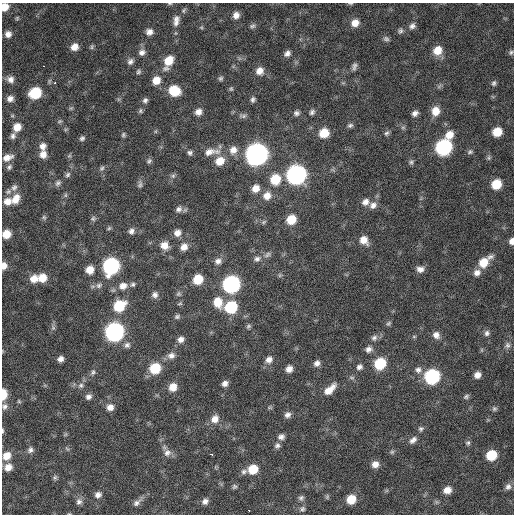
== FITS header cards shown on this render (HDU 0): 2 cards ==
NAXIS1  =                  512 / Axis length
NAXIS2  =                  512 / Axis length

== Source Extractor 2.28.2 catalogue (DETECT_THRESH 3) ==
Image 512 x 512 px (HDU 0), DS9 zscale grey, 1 PNG px = 1 image px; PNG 516 x 516 px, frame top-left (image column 1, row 512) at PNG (2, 3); no overlay
Background 361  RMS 20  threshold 59.5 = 3 sigma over >= 5 px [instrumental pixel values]
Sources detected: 195; all 195 listed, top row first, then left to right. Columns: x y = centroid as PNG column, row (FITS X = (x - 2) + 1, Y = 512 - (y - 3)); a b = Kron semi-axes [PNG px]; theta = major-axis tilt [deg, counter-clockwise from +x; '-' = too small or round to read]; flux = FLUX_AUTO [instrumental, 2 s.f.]
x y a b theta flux
350 3 7 3 0 1500
5 7 8 7 - 15000
236 15 8 7 - 7900
17 18 6 5 - 2000
176 19 10 8 30 6300
176 23 8 7 - 5000
355 23 9 8 - 12000
252 26 8 6 10 3200
412 26 9 7 39 5300
201 27 6 4 -19 1700
400 31 8 6 62 3300
149 32 8 7 - 7000
8 34 8 8 - 7900
386 39 8 6 -20 3300
74 47 8 7 - 11000
92 47 8 5 72 2200
437 50 10 9 - 18000
142 52 9 8 - 6200
511 52 7 6 - 3000
287 53 8 6 42 5600
130 61 8 7 - 5000
168 61 15 8 66 24000
44 66 3 2 - 2400
354 66 10 5 75 4300
260 71 9 9 - 11000
138 72 7 6 - 2800
220 78 6 6 - 2600
10 79 8 8 - 6600
156 80 9 8 - 15000
55 83 3 2 - 3200
494 83 8 7 - 3600
231 89 6 5 - 2200
174 91 10 9 - 39000
35 93 9 8 - 61000
10 99 7 6 - 6300
253 99 7 5 74 3500
145 100 7 6 - 3800
140 111 7 5 86 2500
435 111 10 9 - 16000
198 112 8 7 - 8300
312 112 7 6 - 3700
296 113 8 7 - 4300
415 113 7 6 - 5500
243 116 11 5 -4 4000
60 121 7 4 31 1700
350 125 8 6 16 3300
17 127 8 8 - 14000
403 127 7 4 0 2200
156 131 6 4 71 1700
497 132 8 7 - 24000
324 133 9 8 - 25000
386 133 7 6 - 3000
123 135 6 5 - 2400
449 135 10 9 - 15000
13 136 8 6 79 4200
82 138 7 5 40 3100
42 146 8 8 - 7500
443 147 10 9 - 240000
233 150 11 10 - 12000
211 152 25 10 7 18000
470 152 8 6 28 3000
190 153 7 7 - 3700
43 154 9 8 - 10000
257 154 10 10 - 910000
69 156 6 4 19 1900
7 157 12 7 18 10000
489 158 7 5 84 2600
149 161 8 6 46 3200
220 161 11 9 33 19000
411 162 7 6 - 3100
9 167 8 6 54 3300
102 168 8 6 44 3300
68 175 8 6 47 3300
296 175 10 9 - 510000
173 176 7 6 - 3400
275 179 10 9 - 36000
58 183 9 7 47 4200
140 184 11 6 82 4100
496 184 8 7 - 32000
14 187 10 8 52 5200
256 188 9 8 - 12000
8 192 9 7 26 4300
65 195 7 4 89 2200
267 196 10 9 - 12000
15 199 14 10 54 14000
7 201 9 8 - 10000
365 202 9 8 - 7600
373 205 10 8 42 8300
179 209 9 7 23 5400
44 217 7 5 -68 2500
93 219 7 7 - 3100
291 220 8 7 - 28000
264 222 7 5 23 2300
109 228 7 4 31 2000
131 231 8 7 - 5200
177 233 8 7 - 8300
6 234 7 7 - 18000
364 240 10 9 - 13000
512 241 6 5 - 6700
164 245 10 9 - 12000
184 247 8 7 - 9700
267 255 10 6 38 4400
490 257 11 6 13 5000
257 259 9 7 13 5400
218 261 9 8 - 6400
483 263 10 9 - 24000
4 266 7 6 - 9500
111 266 10 9 - 250000
420 269 9 7 -4 7300
90 270 8 7 - 15000
477 272 10 8 20 7800
280 275 6 5 - 2300
42 278 9 8 - 18000
34 279 10 9 - 14000
198 279 8 7 - 31000
231 284 9 9 - 330000
99 285 10 7 20 5000
133 285 7 6 - 2900
123 286 11 9 14 11000
178 294 8 6 66 3000
155 295 8 8 - 5400
218 302 12 10 -68 22000
180 304 7 3 9 1800
119 306 11 9 38 45000
231 307 9 8 - 76000
177 316 7 6 - 3000
388 323 7 5 50 2500
248 326 7 5 46 2600
53 328 7 6 - 3200
114 332 10 9 - 440000
487 333 8 7 - 4400
436 335 9 8 - 7800
414 336 6 4 0 1700
374 338 9 7 34 5000
181 339 8 7 - 6900
127 345 8 7 - 4600
507 345 8 8 - 4600
369 349 9 7 31 6000
171 356 11 9 21 7800
61 359 6 5 - 6200
269 360 9 8 - 8100
317 363 7 6 - 5900
380 363 9 8 - 55000
359 367 7 6 - 4500
155 368 9 9 - 45000
289 369 7 6 - 7900
418 370 9 9 - 6200
93 372 8 5 69 3300
477 375 7 6 - 8400
432 376 9 9 - 160000
352 377 8 4 -8 2400
225 383 7 6 - 6000
81 385 8 7 - 4500
173 387 9 8 - 16000
330 389 16 7 42 15000
3 394 9 5 88 27000
466 396 7 6 - 2900
88 397 8 7 - 5100
19 401 6 5 - 1800
4 406 9 8 - 5400
110 407 8 8 - 8700
494 409 7 7 - 2900
288 415 8 7 - 5500
215 419 11 9 50 12000
421 429 7 7 - 3200
2 431 7 3 90 1800
281 437 8 7 - 5500
413 440 11 7 40 6200
468 443 7 6 - 2800
277 446 8 7 - 4100
67 449 8 3 -44 1800
30 450 8 7 - 4600
392 452 6 5 - 2300
167 453 11 10 - 8000
211 454 4 2 - 4800
491 455 8 7 - 40000
7 456 10 8 50 14000
375 464 8 7 - 9400
8 467 8 7 - 11000
253 469 9 8 - 27000
244 472 8 6 18 4100
55 477 6 6 - 2600
234 486 6 6 - 2600
508 487 9 8 - 5100
447 490 8 7 - 12000
98 495 8 7 - 5900
327 497 6 5 - 2000
301 498 7 7 - 3500
351 499 8 8 - 25000
205 501 8 6 35 5800
79 502 9 8 - 4900
137 503 12 7 39 6100
302 509 8 6 86 3300
249 510 3 3 - 5000
69 514 5 3 - 1100
At the frame edge (FLAGS 8, measured only in part): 10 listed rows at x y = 350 3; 5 7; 176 19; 6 234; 512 241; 4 266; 3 394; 4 406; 2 431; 69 514